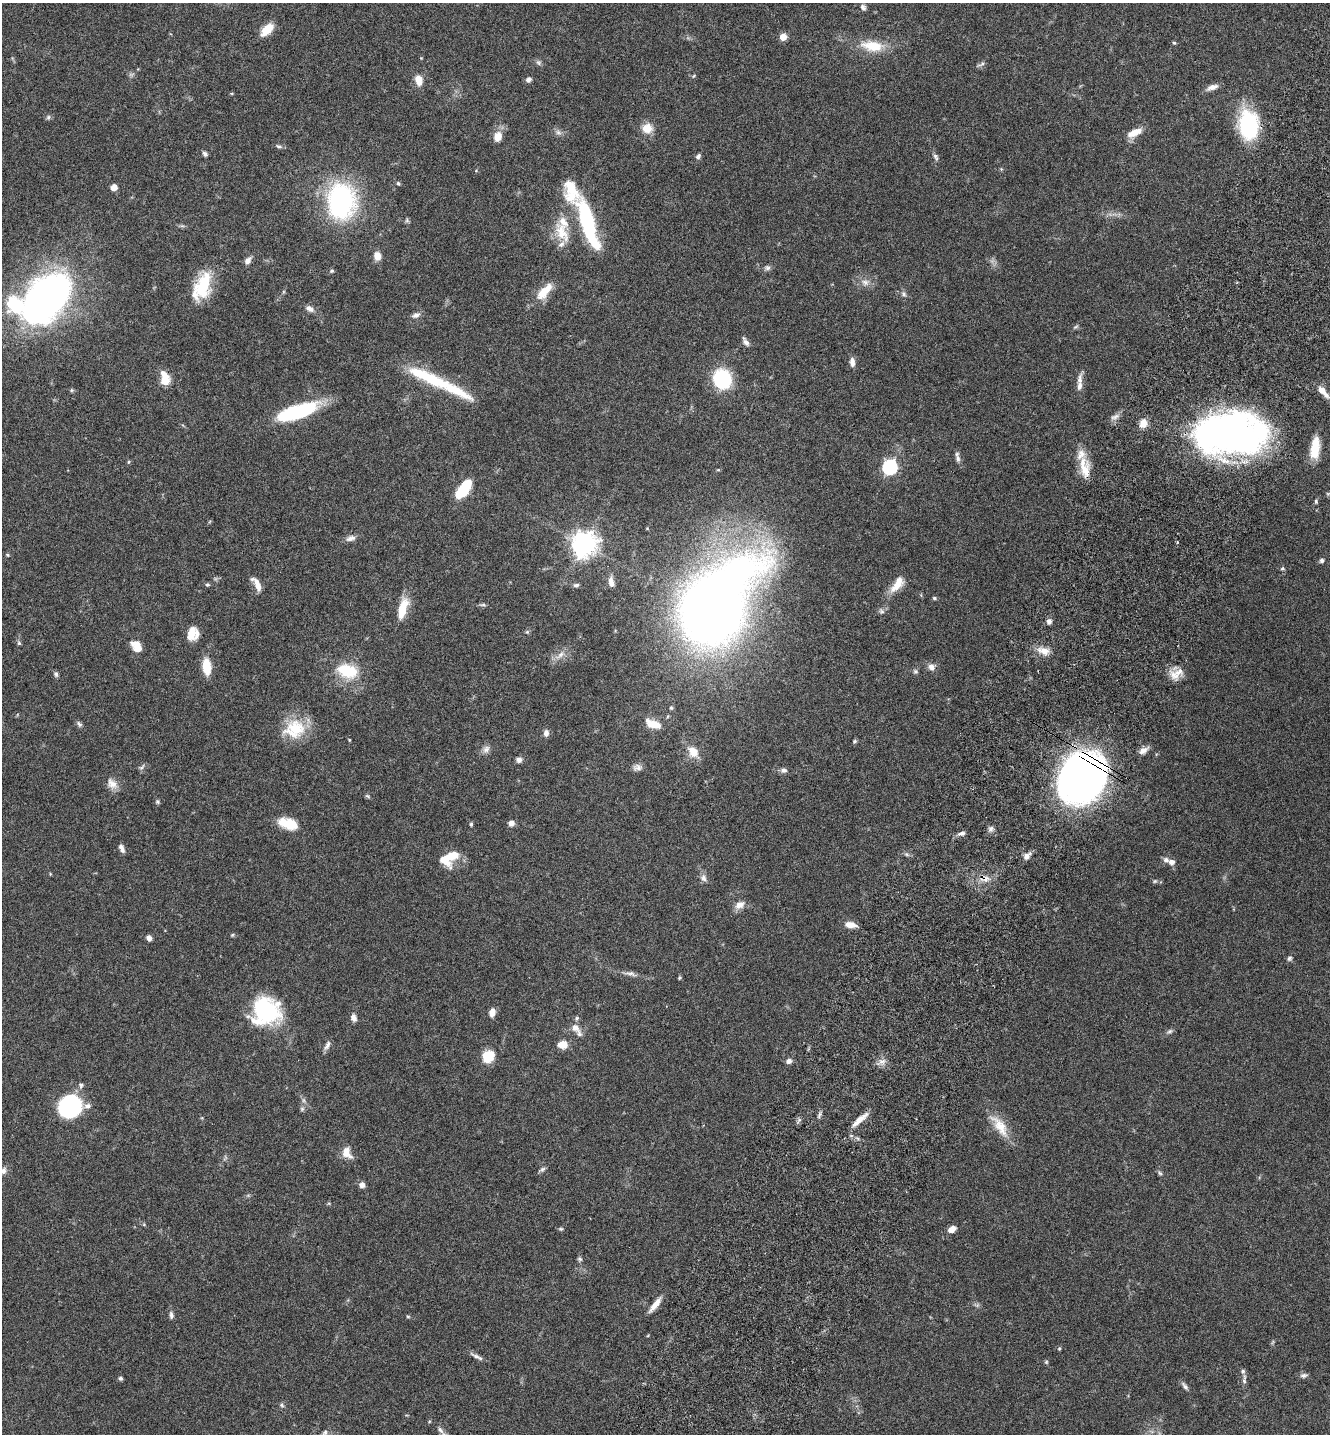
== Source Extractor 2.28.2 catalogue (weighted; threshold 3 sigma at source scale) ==
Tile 10 of 4 x 4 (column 2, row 3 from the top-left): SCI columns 1529-2856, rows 1468-2899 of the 5849 x 5796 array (HDU 1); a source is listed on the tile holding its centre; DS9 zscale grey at full resolution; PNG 1332 x 1436 px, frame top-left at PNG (2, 3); no overlay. Shown black and unused: <1% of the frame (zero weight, under 3 of 6 exposures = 3% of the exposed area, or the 3 px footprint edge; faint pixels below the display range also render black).
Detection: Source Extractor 2.28.2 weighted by HDU 2 'WHT'; one run over the whole footprint, this tile lists its part. Background 0.0659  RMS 0.0031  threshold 0.0126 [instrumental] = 3 sigma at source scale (4.09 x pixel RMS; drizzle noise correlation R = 1.36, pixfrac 0.8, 0.05/0.05 arcsec/px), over >= 5 px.
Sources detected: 180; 3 inside a brighter object's white glare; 1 cosmic-ray / hot-pixel residue — not listed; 18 inside a brighter listed object's ellipse — not listed separately; the other 158 listed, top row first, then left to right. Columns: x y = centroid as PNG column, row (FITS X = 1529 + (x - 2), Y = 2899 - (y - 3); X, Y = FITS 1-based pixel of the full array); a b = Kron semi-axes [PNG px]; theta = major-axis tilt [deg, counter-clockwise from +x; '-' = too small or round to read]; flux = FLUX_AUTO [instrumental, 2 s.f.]
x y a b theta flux
863 7 9 7 -62 0.95
267 29 15 8 45 5.2
783 37 5 5 - 4.7
1174 43 5 4 - 0.36
872 46 28 12 -7 7.7
538 63 7 7 - 0.7
981 64 12 5 28 0.73
419 80 13 9 -78 2.7
528 80 6 6 - 0.92
1212 87 15 6 20 1.8
48 117 6 5 - 0.55
1249 125 27 17 -86 28
647 128 12 12 - 3.7
558 132 9 6 -29 0.95
1134 132 18 8 23 3.7
498 137 12 10 69 2.9
279 146 9 5 -17 0.64
205 154 7 5 -48 0.73
698 156 7 5 54 0.76
936 157 10 6 -65 0.8
398 183 5 4 - 0.43
114 187 6 5 - 2.1
341 202 26 20 84 61
588 225 62 14 -72 26
562 233 31 15 -63 6.5
377 256 9 7 -78 2.5
247 261 8 6 55 1.6
767 268 8 7 - 0.79
332 271 6 4 20 0.43
865 282 11 8 -18 1.7
203 285 31 16 75 13
544 291 28 11 48 5.2
904 294 8 6 -51 0.81
47 298 44 27 52 160
310 309 11 7 -31 1.4
416 315 11 7 23 1.2
1076 327 7 4 20 0.47
745 342 13 5 -60 1.1
852 362 12 6 -86 1.5
722 379 14 12 -66 27
1079 379 18 7 80 1.7
165 381 11 9 46 3.6
452 389 66 13 -28 13
1323 391 17 6 -48 2.9
297 412 42 13 18 26
1114 417 13 6 22 1.2
1143 423 11 9 67 2.6
1230 434 69 40 1 140
1315 448 24 10 83 6.8
957 457 14 5 -79 1.1
890 467 7 6 - 53
1086 472 22 12 85 3.9
461 492 17 9 49 9.5
1316 501 6 4 -71 0.4
351 538 14 7 14 1.4
1177 542 4 3 - 0.3
583 544 8 8 - 280
7 555 5 4 - 0.34
1322 561 5 5 - 0.72
1282 568 6 5 - 0.44
611 582 13 6 -79 1.7
897 584 24 10 53 4.1
207 585 7 4 5 0.43
257 585 18 7 -68 2.6
576 585 7 5 2 0.64
934 598 5 5 - 0.38
483 605 8 4 8 0.54
711 607 67 46 51 340
402 609 27 9 75 6.1
881 611 8 7 - 0.75
1049 621 6 5 - 1.2
527 632 5 5 - 0.43
193 634 14 12 70 4
19 643 5 5 - 0.45
138 648 15 8 -30 3
1044 651 17 9 -15 2.9
560 655 15 6 44 1.9
206 667 17 8 -85 6.2
931 667 9 8 - 1.4
347 671 24 15 -15 11
915 671 7 6 - 0.56
56 674 7 6 - 0.66
1174 675 16 10 -36 3
671 708 5 5 - 0.4
79 724 9 4 -46 0.67
653 724 18 9 -23 4.6
294 729 29 24 16 11
546 733 8 6 85 1.3
349 740 3 3 - 0.24
855 741 5 4 - 0.45
486 749 11 9 47 1.3
1143 750 13 7 33 1.8
693 752 14 10 -51 3.9
519 760 7 6 - 1.1
142 767 10 4 48 0.56
637 767 12 8 5 1.3
784 770 8 6 -2 0.94
1082 778 30 29 - 300
112 784 16 11 -50 2.4
367 796 8 4 -33 0.44
157 802 6 5 - 0.46
288 823 21 11 -20 7
511 823 6 6 - 1.5
471 824 4 3 - 0.69
991 828 8 7 - 0.92
961 833 11 5 12 0.92
121 848 10 5 -65 1.2
452 856 17 10 12 4.8
1027 856 9 6 47 1.8
1172 862 7 6 - 1.3
703 878 9 7 -67 1.2
1155 881 5 5 - 0.4
740 905 13 9 28 2.2
850 925 13 6 -7 2.4
232 935 5 4 - 0.33
149 938 6 5 - 1.3
1289 958 6 5 - 0.7
630 974 18 5 -12 1.4
679 978 5 4 - 0.36
265 1010 32 26 -28 26
492 1012 9 6 75 2
354 1018 8 6 -75 1.5
575 1028 13 9 -50 2.1
1170 1031 8 5 17 0.66
563 1044 8 6 1 4.3
327 1045 14 6 62 1.1
488 1056 16 13 50 5.3
789 1061 6 5 - 1.2
882 1061 11 5 11 1.3
81 1085 7 6 - 0.69
304 1100 7 4 -89 0.59
87 1106 9 7 10 1.1
69 1107 17 15 46 46
302 1109 6 5 - 0.53
819 1115 9 4 72 0.7
860 1119 24 6 41 2.9
1000 1126 36 13 -54 6.3
347 1153 17 10 -58 2.9
542 1169 9 5 32 0.69
3 1171 9 7 74 1.2
1160 1173 6 5 - 0.48
362 1185 6 6 - 1.4
561 1229 6 4 18 0.4
952 1229 9 6 35 2.2
580 1259 7 5 -32 0.54
655 1305 20 6 52 2.8
171 1315 10 6 -83 0.89
408 1316 6 3 -2 0.32
1059 1349 5 4 - 0.35
477 1356 19 4 -28 1.2
1046 1362 5 5 - 0.37
1304 1375 11 6 10 0.86
120 1378 4 4 - 0.61
1244 1379 16 5 88 0.99
1185 1386 12 5 -51 0.93
282 1405 7 5 -60 0.51
440 1430 12 5 -51 1
324 1433 13 6 57 1.5
Overlapping masked pixels (flux is a lower limit): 1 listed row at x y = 1082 778
Isophote crosses this tile's border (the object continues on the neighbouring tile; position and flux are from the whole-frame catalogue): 2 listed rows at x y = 3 1171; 324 1433